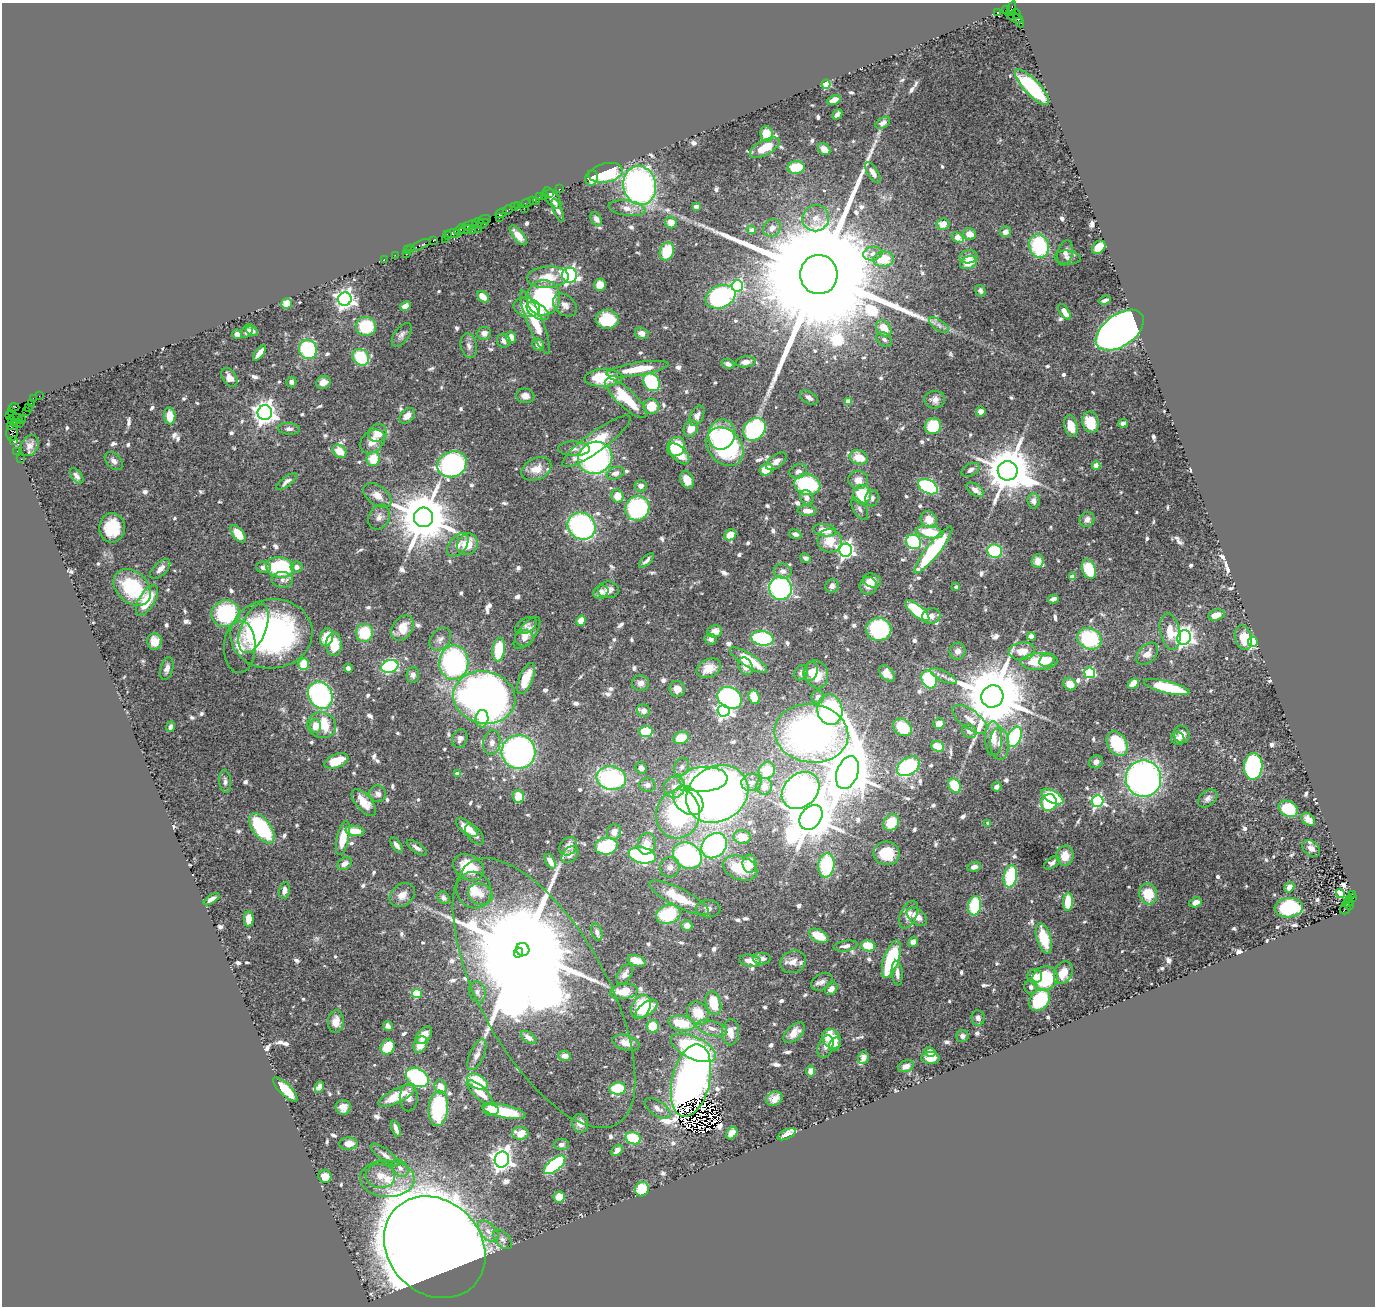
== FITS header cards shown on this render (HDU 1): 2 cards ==
NAXIS1  =                 1373
NAXIS2  =                 1304

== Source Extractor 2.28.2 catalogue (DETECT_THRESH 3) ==
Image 1373 x 1304 px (HDU 1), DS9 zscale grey, 1 PNG px = 1 image px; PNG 1377 x 1308 px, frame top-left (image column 1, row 1304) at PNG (2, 3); each listed source drawn as its Kron ellipse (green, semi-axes under 4 px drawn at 4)
Background 0.74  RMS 0.029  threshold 0.0859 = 3 sigma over >= 5 px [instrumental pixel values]
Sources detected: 849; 3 with non-positive FLUX_AUTO (blend fragments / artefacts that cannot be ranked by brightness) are neither listed nor drawn; of the other 846, the 500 brightest by FLUX_AUTO listed and drawn (346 fainter detections omitted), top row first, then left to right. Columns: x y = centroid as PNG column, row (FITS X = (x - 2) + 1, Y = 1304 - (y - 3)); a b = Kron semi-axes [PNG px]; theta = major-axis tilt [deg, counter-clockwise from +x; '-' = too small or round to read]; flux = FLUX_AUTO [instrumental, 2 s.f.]
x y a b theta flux
1011 9 8 3 71 110
1006 10 4 2 - 17
997 12 4 3 - 710
1016 14 5 3 - 120
1014 18 8 2 -29 89
1019 20 7 4 -63 180
826 84 4 4 - 130
1032 87 23 7 -47 190
834 100 7 4 22 12
837 114 6 4 47 7.5
883 123 8 5 33 9
766 134 8 6 -81 37
765 148 17 7 29 43
824 149 7 5 -41 13
796 167 8 6 4 54
606 173 17 9 12 140
873 173 12 5 -57 14
592 178 7 6 - 18
640 185 20 16 -79 650
560 189 3 2 - 22
549 193 2 2 - 53
544 195 3 2 - 27
539 197 3 2 - 62
552 198 12 6 -54 17
532 200 3 2 - 21
536 201 3 2 - 15
526 203 5 3 - 110
517 206 3 2 - 46
514 207 2 2 - 74
696 207 4 4 - 12
524 208 2 2 - 34
627 208 19 7 -8 18
508 210 5 3 - 110
558 210 12 4 -69 8.8
501 213 6 3 27 150
499 217 4 3 - 99
816 218 13 13 - 24
596 219 7 5 -56 8.8
485 220 6 3 6 170
478 222 6 3 7 33
671 222 6 5 - 23
482 224 6 3 20 210
943 224 7 6 - 24
469 225 8 3 18 210
772 228 9 8 - 13
460 229 7 3 43 140
478 229 2 2 - 45
465 230 7 3 14 53
752 230 4 4 - 15
472 231 2 2 - 9.4
1005 232 6 5 - 13
453 234 8 4 0 200
970 234 6 6 - 21
447 235 4 3 - 48
518 235 12 5 -51 19
958 237 7 4 -30 37
445 239 2 2 - 16
433 240 3 2 - 46
421 245 10 3 26 160
1039 246 12 10 -73 160
1099 247 8 5 42 43
411 249 2 2 - 32
407 250 2 2 - 41
667 251 9 7 74 81
407 253 3 2 - 12
1065 253 13 7 75 12
873 254 9 7 10 11
395 255 2 2 - 27
968 257 9 6 9 16
1068 258 13 7 -4 8.3
384 259 2 2 - 19
883 259 10 7 8 56
968 263 9 6 23 37
569 275 7 7 - 520
819 275 19 18 - 160000
548 277 21 10 3 48
600 285 6 6 - 25
737 286 6 5 - 250
981 291 6 5 - 7.3
483 297 6 4 -42 29
720 297 15 11 22 360
543 298 18 16 76 290
345 299 7 6 - 1300
1105 300 6 3 22 7.4
286 304 5 5 - 30
565 305 13 9 -43 15
405 306 5 4 - 20
527 307 13 9 -13 35
538 311 12 7 -33 24
1064 312 9 4 -54 18
607 319 11 9 -4 90
535 322 34 7 -67 73
939 325 11 5 -34 8.4
366 326 10 9 - 92
884 328 9 7 -53 39
1120 330 27 15 35 2400
247 331 8 5 54 7.4
252 331 6 4 -24 7.9
484 333 7 6 - 14
642 333 7 5 -16 16
237 334 5 4 - 12
402 335 14 7 55 9.3
511 337 6 5 - 21
884 340 8 6 -34 8.4
504 341 7 6 - 10
538 345 6 5 - 12
469 346 12 8 -79 11
308 349 10 9 - 150
259 353 9 4 53 21
361 357 9 7 -50 98
746 362 10 5 7 14
728 364 6 4 -24 7.7
637 369 31 6 10 52
229 377 10 6 -56 17
603 378 19 9 2 78
291 382 5 5 - 9.9
323 382 7 6 - 16
651 382 9 7 -53 190
39 396 2 2 - 8.7
525 396 9 7 -11 13
33 398 4 2 - 68
626 398 27 9 -43 83
809 398 10 5 -33 10
935 400 10 9 - 14
848 401 4 4 - 37
31 403 2 2 - 24
651 406 8 7 - 45
14 407 5 3 - 57
28 407 2 2 - 39
26 411 2 2 - 26
11 412 3 3 - 14
981 412 5 5 - 13
265 413 7 7 - 1700
9 415 3 2 - 17
170 416 8 5 -85 33
407 416 9 6 46 17
697 416 11 6 62 12
17 418 6 2 -1 58
22 419 4 2 - 16
11 420 3 3 - 12
14 422 3 2 - 22
1091 422 10 8 -76 52
20 423 3 2 - 92
1123 423 5 4 - 9
10 426 4 3 - 56
933 426 8 7 - 84
1071 426 11 6 -75 27
691 428 9 6 63 25
289 429 11 6 -4 7.8
754 429 12 10 48 280
12 433 8 5 84 200
378 433 9 8 - 32
722 434 15 13 77 73
13 441 4 3 - 71
372 441 13 10 41 23
596 441 41 10 36 100
30 446 11 8 62 12
676 447 10 8 58 86
725 447 21 16 -49 340
574 449 16 7 -1 12
17 451 2 2 - 11
340 451 8 5 -41 37
679 454 13 7 -46 38
859 457 9 7 -21 42
595 458 17 16 - 450
21 459 2 2 - 17
373 459 7 6 - 50
114 461 11 7 -45 9.6
776 461 12 6 36 13
452 464 15 12 25 410
1096 466 4 4 - 38
536 469 15 10 26 28
766 469 7 5 23 43
970 470 9 6 30 8.7
798 471 9 6 23 9.2
1008 471 10 9 - 10000
615 473 9 6 18 13
77 476 9 5 -53 9
687 480 9 6 -64 20
858 480 10 9 - 20
286 482 13 5 37 8.3
807 485 13 10 -15 170
641 486 6 5 - 10
928 487 11 6 -28 220
975 490 10 5 -35 17
377 495 16 9 -36 19
862 495 10 9 - 77
617 496 6 6 - 30
807 498 7 6 - 10
872 498 8 6 79 7.4
1034 501 7 6 - 12
637 508 12 11 - 270
860 509 12 6 -57 8.3
807 511 9 5 -5 17
379 517 13 10 60 13
423 517 10 9 - 15000
1087 519 8 7 - 11
929 520 8 7 - 27
582 526 15 13 -40 430
112 528 15 13 86 69
825 530 11 6 -9 30
929 532 14 6 -8 68
238 534 10 5 -52 42
795 534 6 4 -19 9.7
730 535 6 5 - 33
830 541 12 11 - 39
913 542 8 7 - 210
467 544 11 9 52 48
458 545 13 8 51 15
846 550 6 6 - 780
933 550 29 6 52 210
995 551 7 6 - 130
806 558 6 4 -40 7.3
646 560 9 4 45 7.2
1037 561 7 6 - 13
263 567 7 5 -2 9.7
280 567 14 10 -9 180
297 567 6 5 - 8.9
160 569 12 6 45 13
1089 569 10 6 -71 89
783 571 9 7 -10 12
1072 577 4 4 - 20
282 580 11 8 -4 9.2
872 581 9 6 -16 14
832 586 7 6 - 9.8
868 586 8 8 - 18
132 587 21 15 -42 140
956 587 4 3 - 7.6
780 588 11 11 - 340
608 590 10 8 -1 15
601 592 8 6 23 14
1053 599 5 4 - 8.5
147 600 17 8 58 66
917 611 15 5 -39 150
225 613 14 13 - 210
1216 615 8 5 14 23
931 616 9 7 15 15
581 621 5 4 - 32
526 626 11 7 29 7.4
402 628 14 10 54 35
253 629 26 12 68 120
879 629 12 11 - 270
715 631 7 6 - 22
1170 631 18 10 -78 40
364 633 9 8 - 78
527 633 19 8 53 22
271 634 41 34 6 590
1031 636 4 4 - 26
327 637 9 6 74 45
1184 637 7 6 - 950
524 638 9 8 - 9.8
762 638 11 7 -9 200
1243 638 12 8 -75 43
440 639 13 9 50 11
711 639 6 5 - 8.1
1089 639 12 10 -25 150
154 641 8 7 - 26
1253 642 5 5 - 270
334 644 12 7 -89 48
240 647 26 16 88 35
499 649 12 6 83 89
957 651 8 8 - 13
1022 651 13 8 5 29
1147 654 13 8 46 19
748 660 21 6 -32 61
1047 660 8 6 31 23
454 662 17 14 89 360
1039 662 19 8 2 78
303 664 6 5 - 50
390 666 9 6 17 320
745 666 9 6 -63 15
167 668 12 6 75 11
348 668 4 4 - 8.9
709 668 13 9 25 27
810 671 9 7 74 12
801 673 8 6 58 8.2
1090 673 5 5 - 230
816 674 14 11 -73 34
887 674 9 6 -46 19
413 675 7 6 - 9.1
943 676 14 5 -28 9.3
526 679 16 7 68 39
929 680 9 7 -65 140
641 683 8 7 - 12
1133 683 6 4 46 27
1070 684 7 6 - 25
1167 687 23 6 -14 130
677 689 8 7 - 18
320 695 14 11 -60 380
992 696 11 11 - 23000
484 697 31 26 -12 1300
754 697 7 5 -67 33
818 697 6 6 - 12
730 698 13 10 -33 360
830 710 15 12 -82 330
643 711 7 6 - 14
724 711 6 6 - 570
482 719 9 6 86 31
970 719 20 9 -36 22
939 724 6 5 - 19
322 725 14 12 -19 69
315 726 7 6 - 23
170 727 5 4 - 7.9
903 727 10 8 -36 57
969 731 7 6 - 9.5
646 732 7 5 -5 88
811 733 37 29 -8 910
1182 734 9 7 -63 15
1015 737 11 6 68 230
681 738 8 6 22 42
1178 738 7 6 - 10
460 739 9 7 69 11
993 739 17 8 -88 32
492 742 12 8 82 14
1000 744 16 9 -88 19
1117 744 13 9 -58 120
938 746 6 5 - 36
519 752 17 17 - 570
336 761 13 6 22 49
1096 762 7 6 - 11
908 766 12 8 35 190
1253 766 13 9 87 320
682 767 9 7 65 8.3
641 768 6 5 - 9.2
767 771 9 7 47 59
847 773 17 10 70 11000
458 774 4 4 - 17
611 778 15 11 -12 290
703 779 24 12 3 210
1143 779 18 17 - 880
225 781 11 6 -85 8.3
751 782 10 8 13 13
647 785 8 7 - 9.8
764 786 8 8 - 20
954 786 8 6 -57 56
674 787 11 10 - 18
997 787 5 4 - 7.3
801 790 21 16 43 610
378 794 8 8 - 13
717 794 32 27 32 1600
518 797 7 5 -71 36
1052 797 12 6 -29 87
1208 798 11 7 40 9.1
688 801 17 12 -41 63
1097 801 6 6 - 380
364 802 16 8 -49 36
1049 803 8 8 - 110
1288 809 10 7 -30 79
678 814 24 22 78 260
811 817 14 10 53 11000
1308 819 7 5 -41 14
891 823 9 7 56 57
988 823 4 3 - 7.6
467 827 13 6 -39 30
262 828 18 9 -53 180
355 831 9 5 -6 36
614 832 8 7 - 16
474 834 12 6 -48 11
742 837 8 7 - 32
343 838 17 6 78 45
647 844 11 9 76 26
397 845 9 4 -54 10
568 846 10 8 50 17
606 846 11 8 7 130
714 846 14 11 45 390
417 848 11 5 -33 8.1
1311 848 10 7 -38 12
887 853 13 12 - 73
570 854 10 7 45 15
642 855 14 8 -11 260
687 856 15 12 -35 320
1065 856 10 8 83 27
550 861 8 4 -62 16
1052 863 9 5 34 8.3
344 864 8 5 34 15
749 864 9 7 -82 26
826 865 12 8 84 140
468 867 16 12 -29 78
670 867 10 9 - 15
974 867 7 5 12 11
740 868 18 11 -19 72
1010 876 11 6 79 140
1289 887 5 4 - 11
284 890 8 5 79 10
474 890 19 17 -60 39
480 894 12 10 -24 19
1148 894 10 9 - 58
1340 894 5 4 - 70
1352 894 2 2 - 93
402 895 14 10 40 22
443 898 7 5 -50 7.8
679 898 33 9 -27 74
1352 898 4 3 - 77
211 899 9 4 33 12
1349 899 2 2 - 74
1068 902 9 5 86 49
1195 902 6 5 - 14
1348 903 6 2 22 140
1350 905 4 3 - 110
975 906 10 6 82 120
1289 908 14 9 4 200
708 909 12 8 -1 11
1346 909 6 5 - 220
668 914 12 9 16 130
909 915 14 8 67 19
917 917 11 7 -36 22
249 919 8 5 -89 23
687 926 6 5 - 12
597 932 8 5 -73 7.4
819 936 10 6 -25 53
1044 938 16 7 -73 71
913 942 5 4 - 12
846 946 12 5 9 9.9
868 946 7 5 -10 55
523 949 7 6 - 89000
519 953 5 4 - 13000
762 959 9 6 3 11
891 959 20 7 71 150
636 961 9 5 -17 30
750 961 11 6 -9 21
793 962 13 11 26 20
897 973 12 5 -85 11
1063 973 12 9 63 31
625 974 11 6 56 12
1035 976 7 6 - 18
1045 978 13 11 33 120
822 982 11 7 32 9.3
1031 987 7 6 - 7.3
831 989 7 5 43 15
624 991 14 7 5 38
477 992 11 8 -74 9
417 993 5 4 - 96
544 993 150 63 -61 7000
1040 1000 12 9 52 120
713 1003 12 7 -74 66
641 1007 13 9 63 85
647 1009 13 6 37 51
698 1013 12 10 -50 48
978 1018 8 6 -81 8.7
336 1021 11 8 86 19
681 1023 13 7 -11 70
388 1026 5 4 - 7.7
653 1026 6 6 - 66
712 1028 16 7 -16 17
731 1032 13 8 87 29
794 1033 13 7 44 22
424 1035 10 6 49 21
962 1036 6 6 - 7.3
529 1037 9 5 -34 15
831 1039 10 8 -54 54
626 1043 14 7 -16 24
835 1044 7 5 58 9.1
420 1045 9 6 59 26
388 1047 8 6 56 61
825 1047 12 7 68 9.6
693 1048 24 11 -25 290
930 1052 6 4 -33 13
477 1055 17 7 66 15
565 1056 6 5 - 13
863 1058 6 5 - 13
930 1058 9 6 -2 20
906 1066 8 5 21 14
811 1071 5 4 - 13
417 1077 12 9 -31 220
691 1081 37 19 77 1200
477 1082 11 7 -31 83
320 1087 6 4 71 14
441 1087 7 6 - 32
618 1088 8 6 9 120
285 1090 16 6 -44 54
479 1092 16 6 -42 36
396 1096 20 7 26 57
409 1098 13 9 89 14
774 1099 9 6 27 15
343 1107 7 7 - 15
438 1108 18 9 84 170
657 1108 15 7 -33 13
491 1110 8 5 -9 20
504 1111 22 6 -12 100
580 1123 9 8 - 15
396 1129 9 3 -71 9.4
520 1133 8 6 -2 28
732 1133 7 5 53 20
787 1134 10 4 24 15
633 1138 8 6 -22 110
348 1144 9 6 2 25
561 1145 7 5 7 7.8
617 1150 6 4 43 9.1
385 1155 17 6 -37 13
502 1159 8 7 - 1500
555 1165 13 6 39 290
400 1168 10 7 -46 11
325 1176 7 6 - 21
380 1176 14 12 -7 26
387 1179 27 18 -2 61
642 1189 7 7 - 80
559 1197 5 5 - 35
488 1231 13 8 -46 16
502 1239 12 7 -47 9.4
435 1247 55 46 -46 13000
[346 fainter detections neither listed nor drawn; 3 non-positive-flux detections neither listed nor drawn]